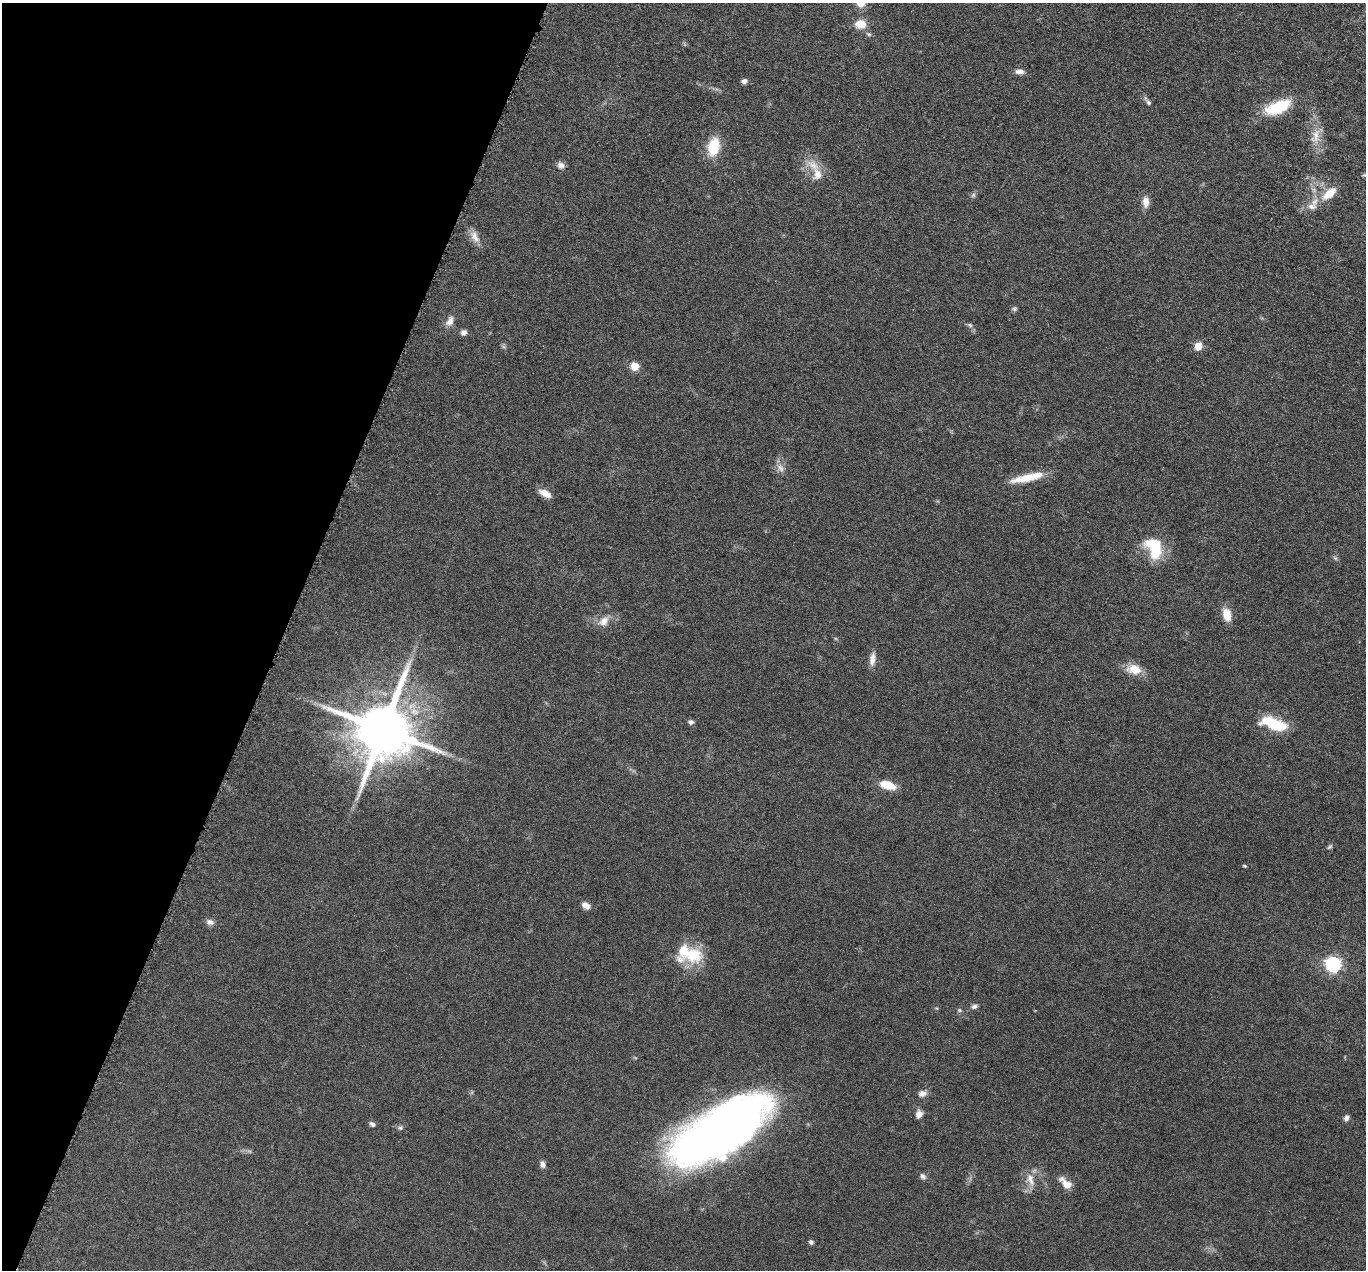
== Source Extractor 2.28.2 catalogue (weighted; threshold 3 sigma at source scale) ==
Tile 9 of 4 x 4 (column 1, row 3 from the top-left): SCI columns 6-1369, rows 1539-2806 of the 5469 x 5483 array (HDU 1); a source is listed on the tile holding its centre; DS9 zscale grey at full resolution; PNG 1368 x 1272 px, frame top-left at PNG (2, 3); no overlay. Shown black and unused: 21% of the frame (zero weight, under 4 of 8 exposures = <1% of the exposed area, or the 3 px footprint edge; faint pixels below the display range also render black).
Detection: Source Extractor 2.28.2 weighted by HDU 2 'WHT'; one run over the whole footprint, this tile lists its part. Background 0.0374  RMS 0.004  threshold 0.0162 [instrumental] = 3 sigma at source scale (4.09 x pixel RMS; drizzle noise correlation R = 1.36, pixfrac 0.8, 0.05/0.05 arcsec/px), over >= 5 px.
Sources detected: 57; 2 too faint to see at this stretch — not listed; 4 inside a brighter listed object's ellipse — not listed separately; the other 51 listed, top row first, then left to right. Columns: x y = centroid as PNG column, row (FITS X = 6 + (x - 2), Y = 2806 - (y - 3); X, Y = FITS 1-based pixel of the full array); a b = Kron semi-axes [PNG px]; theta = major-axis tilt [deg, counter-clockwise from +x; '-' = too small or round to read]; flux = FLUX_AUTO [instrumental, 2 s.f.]
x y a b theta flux
861 4 10 9 - 2.9
860 24 15 11 -1 4.6
1019 71 11 7 0 1.9
744 81 6 6 - 1.3
1148 102 9 5 -55 0.86
1278 107 30 13 23 15
1316 136 20 8 -89 4.8
714 147 19 12 77 11
561 165 9 8 - 1.7
813 165 18 11 -39 5.1
1329 193 19 10 39 6.5
1146 202 14 8 -88 2.8
1312 206 14 8 0 2.2
475 237 19 9 -60 3.2
450 321 14 9 60 2.6
970 325 7 5 -44 0.73
464 332 7 6 - 1.5
1198 346 6 5 - 7.6
635 366 6 6 - 8.3
780 468 13 7 -52 2
1026 478 40 10 14 8.3
545 493 15 7 -28 3.2
1154 548 26 17 -69 15
1335 558 6 5 - 0.62
1227 614 13 8 -75 5.8
603 621 17 10 35 3.7
872 659 17 7 83 2.5
1134 669 19 13 -12 5.7
691 722 7 6 - 1
1274 724 28 11 -19 17
384 729 17 15 72 2500
888 785 14 7 -16 8.1
1330 847 8 5 37 0.63
1244 866 5 3 - 0.42
586 905 10 7 -40 2.3
210 922 10 8 -18 1.5
693 955 27 23 -5 13
1333 964 8 7 - 55
974 1006 9 6 19 1.1
959 1010 6 5 - 0.62
922 1093 10 7 14 2.1
919 1114 11 8 76 1.9
1346 1118 7 6 - 1.4
372 1124 8 5 -27 1
400 1128 7 5 -41 0.74
720 1130 96 37 32 300
543 1164 8 6 -73 1.5
923 1176 8 6 -54 1.2
1030 1179 20 9 -72 3.7
1065 1183 18 8 -43 3.6
811 1242 7 5 -43 0.78
Isophote crosses this tile's border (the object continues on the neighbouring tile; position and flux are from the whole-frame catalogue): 1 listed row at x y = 861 4